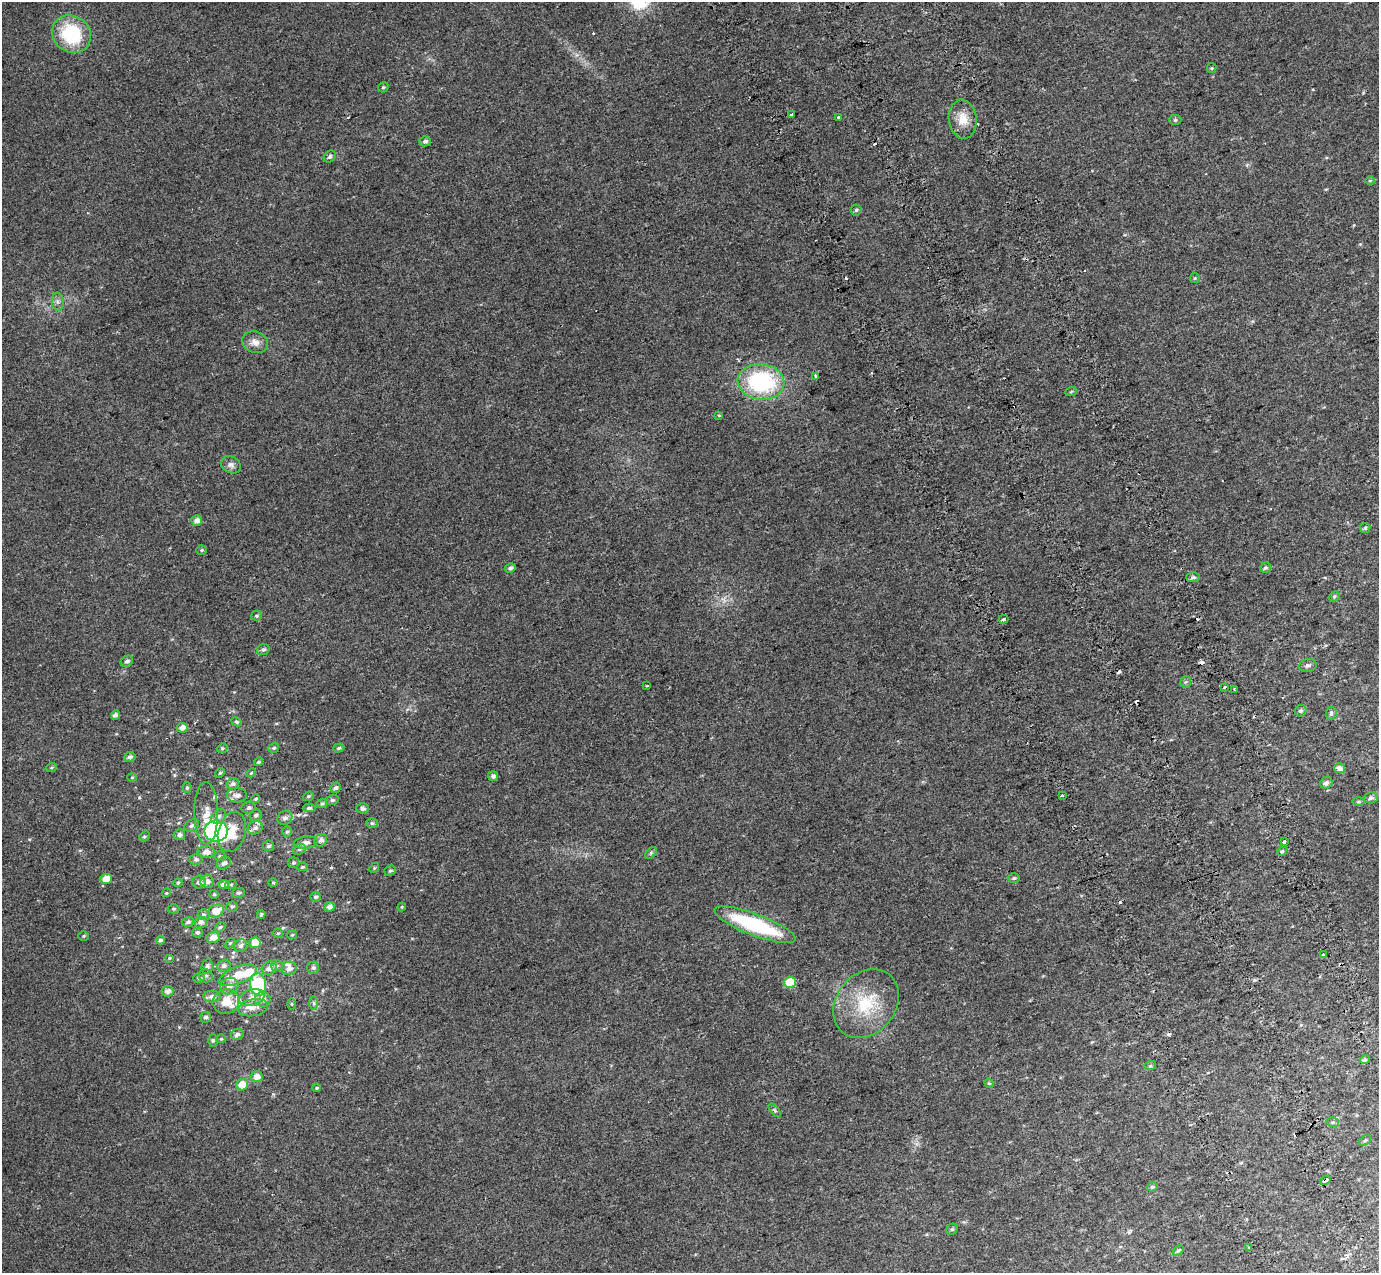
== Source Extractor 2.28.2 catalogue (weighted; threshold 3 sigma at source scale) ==
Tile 6 of 4 x 4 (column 2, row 2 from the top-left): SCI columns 1482-2858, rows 2764-4034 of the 5712 x 5475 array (HDU 1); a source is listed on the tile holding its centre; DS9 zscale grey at full resolution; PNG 1381 x 1275 px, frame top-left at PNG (2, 2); each listed source drawn as its Kron ellipse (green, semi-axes under 4 px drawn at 4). Shown black and unused: <1% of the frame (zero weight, under 2 of 3 exposures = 6% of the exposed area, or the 3 px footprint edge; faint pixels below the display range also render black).
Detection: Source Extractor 2.28.2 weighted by HDU 2 'WHT'; one run over the whole footprint, this tile lists its part. Background 0.02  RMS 0.0071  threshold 0.032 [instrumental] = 3 sigma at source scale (4.5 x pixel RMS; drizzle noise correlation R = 1.50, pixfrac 1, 0.0396/0.0396 arcsec/px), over >= 5 px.
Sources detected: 191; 1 inside a brighter object's white glare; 16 cosmic-ray / hot-pixel residue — neither listed nor drawn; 8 inside a brighter listed object's ellipse — not listed separately; the other 166 listed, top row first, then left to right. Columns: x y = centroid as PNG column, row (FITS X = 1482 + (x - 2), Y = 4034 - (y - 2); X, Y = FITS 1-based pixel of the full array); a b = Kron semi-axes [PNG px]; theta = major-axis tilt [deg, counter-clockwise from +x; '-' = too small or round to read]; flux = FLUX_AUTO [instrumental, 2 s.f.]
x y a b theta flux
72 34 20 18 -34 41
1212 68 5 4 - 0.76
383 87 5 5 - 1.1
792 114 3 3 - 5
838 117 3 3 - 1.2
963 119 20 14 -84 10
1175 120 6 5 - 1.3
425 141 6 5 - 1.8
330 156 7 5 45 1.6
1370 180 5 3 - 0.65
856 210 5 5 - 1.2
1195 278 5 4 - 0.77
58 302 9 6 -83 2.1
255 342 13 10 -20 5
816 376 4 3 - 1.4
761 382 23 17 -6 73
1071 392 6 3 21 0.77
719 416 3 3 - 1.1
231 465 10 8 -28 2.8
197 521 5 5 - 3.5
1365 528 5 5 - 0.9
202 550 5 4 - 0.91
510 568 5 4 - 2
1265 568 6 5 - 1.3
1193 577 7 5 1 1.7
1334 596 5 4 - 1
256 616 5 5 - 1.1
1003 619 5 3 - 0.97
263 649 6 5 - 1.6
127 661 6 5 - 1.8
1308 666 9 6 9 2.1
1186 682 6 5 - 1.1
647 686 3 2 - 0.87
1224 687 3 3 - 4
1234 689 3 3 - 1.8
1301 711 6 5 - 1.6
1331 713 7 5 86 1.5
115 715 5 4 - 2.1
237 722 5 4 - 1.2
182 728 5 5 - 4.1
222 748 5 4 - 0.92
274 748 5 4 - 1.1
339 748 6 4 18 1.1
130 757 6 4 23 2
258 762 4 3 - 0.92
51 768 6 4 19 0.82
1340 768 5 5 - 3.7
220 773 5 4 - 0.97
251 773 4 3 - 0.62
493 776 5 5 - 2.2
132 777 5 3 - 0.66
1326 783 6 5 - 2
233 784 6 5 - 2
187 788 5 4 - 1.1
336 788 5 5 - 1.9
237 795 10 7 -4 3.7
1062 795 3 3 - 3.6
308 796 6 4 20 0.98
1371 798 7 5 18 2
255 799 5 4 - 0.94
332 800 6 5 - 1.5
1358 801 6 3 1 0.86
322 804 5 4 - 1.3
249 808 7 6 - 1.6
309 808 6 4 1 1.4
362 808 6 5 - 2.4
206 813 31 12 -89 11
256 815 6 5 - 1.5
219 816 8 6 46 2.1
285 818 7 7 - 2.8
372 823 6 5 - 1.2
192 826 8 5 31 1.8
255 828 7 6 - 2.2
216 831 11 10 - 91
287 831 5 5 - 1
232 832 20 13 74 15
179 835 6 5 - 2.2
144 836 5 4 - 0.96
321 840 6 6 - 2.2
1284 841 4 3 - 3.4
306 843 12 6 8 3.9
269 846 5 5 - 1.4
299 849 6 5 - 1.3
1282 851 5 4 - 1
206 852 8 6 -3 3.8
651 853 7 4 45 1
220 856 6 5 - 1.1
196 859 6 5 - 1.9
224 863 7 6 - 2.4
294 863 5 5 - 1.1
302 867 5 4 - 0.95
374 868 5 4 - 0.77
390 871 6 5 - 1.1
1014 878 6 5 - 1.1
106 879 6 5 - 6.5
199 882 6 6 - 2.3
207 882 6 6 - 3
178 883 4 4 - 0.79
273 883 5 3 - 0.7
223 884 5 4 - 2.3
231 884 6 3 20 0.8
166 893 4 3 - 0.6
238 893 6 5 - 1.3
214 894 4 4 - 0.78
315 897 5 5 - 1.3
232 906 6 5 - 1.1
329 907 5 5 - 3.5
402 907 4 4 - 0.71
174 909 6 4 1 0.9
216 911 8 6 24 8.7
261 914 4 3 - 0.77
203 915 6 5 - 1.2
188 922 6 5 - 1.6
201 922 6 5 - 2.5
755 925 43 10 -21 59
220 927 6 4 43 0.97
197 932 5 5 - 1.6
278 933 5 4 - 0.81
292 935 5 4 - 0.73
83 936 5 4 - 0.81
213 937 7 5 14 4.5
160 940 4 4 - 1.5
230 943 6 4 44 0.83
255 943 5 5 - 10
241 946 7 6 - 2.1
1324 955 3 3 - 3.9
169 958 4 3 - 0.65
224 966 7 6 - 2
277 966 6 5 - 1.4
207 967 7 5 80 2.2
269 968 7 6 - 3.9
289 968 7 6 - 3.2
313 968 6 6 - 1.7
238 975 20 8 21 16
205 976 7 7 - 1.9
199 978 6 5 - 1.1
790 982 6 5 - 18
258 985 11 8 -86 61
229 986 9 8 - 3.7
167 991 6 5 - 2.9
212 997 8 6 2 2.8
252 998 13 8 18 4.9
263 999 8 7 - 3.8
226 1002 13 12 - 10
314 1003 7 4 -89 1.2
291 1004 6 4 -90 0.67
866 1004 37 29 51 37
253 1008 15 8 10 5.4
206 1017 5 5 - 1.8
237 1034 6 5 - 2.2
221 1039 5 4 - 0.7
213 1040 6 4 90 1.1
1365 1059 5 3 - 1
1150 1066 6 4 19 0.96
257 1077 6 5 - 4.5
989 1083 5 4 - 0.96
242 1085 6 5 - 8.7
317 1088 4 3 - 0.9
775 1110 8 4 -51 1.1
1333 1122 6 5 - 0.99
1365 1140 7 4 36 1.2
1325 1180 6 3 31 10
1152 1187 5 4 - 1.3
952 1229 6 5 - 1
1249 1248 3 3 - 1.4
1178 1250 6 4 43 1.1
Overlapping masked pixels (flux is a lower limit): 1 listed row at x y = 1325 1180